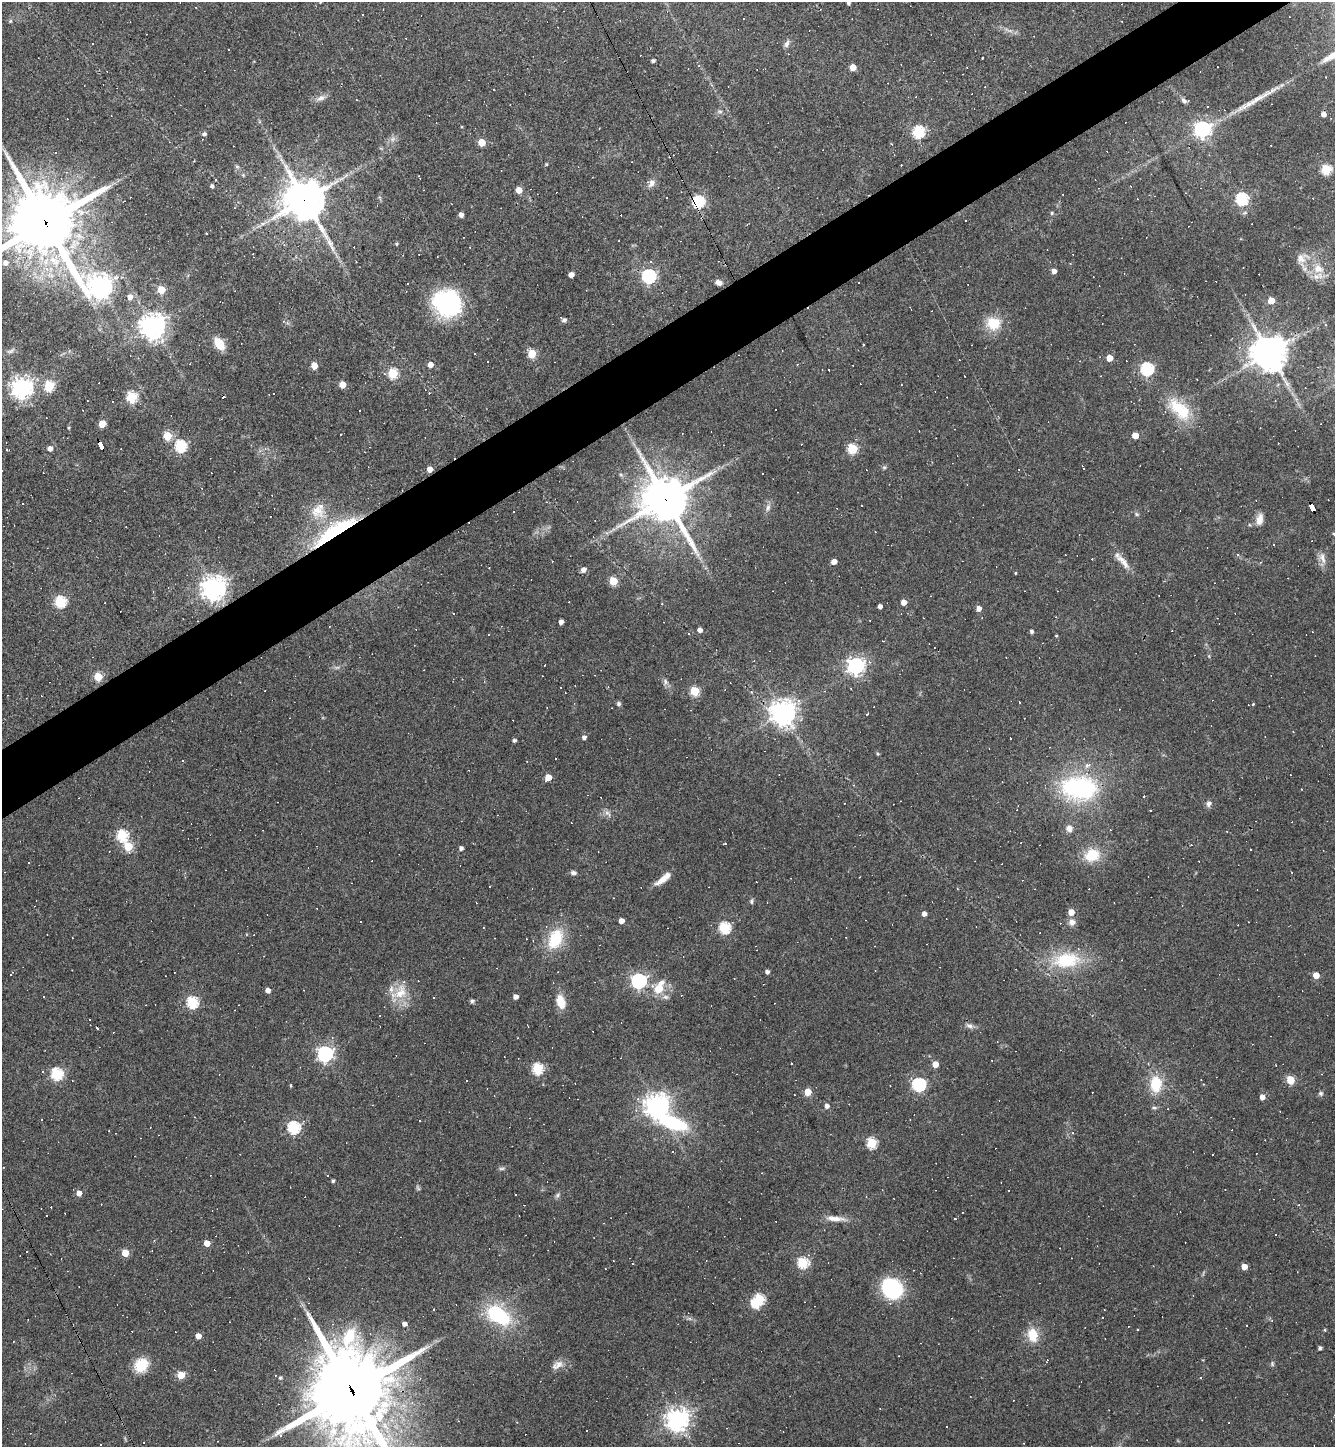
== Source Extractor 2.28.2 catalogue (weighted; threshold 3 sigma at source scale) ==
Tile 10 of 4 x 4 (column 2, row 3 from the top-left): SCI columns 1621-2953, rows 1446-2890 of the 5771 x 5780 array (HDU 1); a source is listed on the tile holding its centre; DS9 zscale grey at full resolution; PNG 1337 x 1449 px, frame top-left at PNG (2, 2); no overlay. Shown black and unused: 4% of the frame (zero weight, under 3 of 4 exposures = <1% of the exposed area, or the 3 px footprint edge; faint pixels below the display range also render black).
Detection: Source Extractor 2.28.2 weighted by HDU 2 'WHT'; one run over the whole footprint, this tile lists its part. Background 0.055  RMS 0.005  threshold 0.0227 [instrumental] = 3 sigma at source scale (4.5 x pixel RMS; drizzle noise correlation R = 1.50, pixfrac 1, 0.05/0.05 arcsec/px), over >= 5 px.
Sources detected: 388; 3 too faint to see at this stretch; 3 inside a brighter object's white glare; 146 cosmic-ray / hot-pixel residue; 1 long thin detection or spike segment (spike, bleed or trail) — not listed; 7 inside a brighter listed object's ellipse — not listed separately; the other 228 listed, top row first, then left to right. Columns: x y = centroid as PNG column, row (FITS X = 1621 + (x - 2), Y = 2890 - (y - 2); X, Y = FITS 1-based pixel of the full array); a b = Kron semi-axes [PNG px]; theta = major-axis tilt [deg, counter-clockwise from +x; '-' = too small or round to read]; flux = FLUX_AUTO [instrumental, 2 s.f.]
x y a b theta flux
320 2 4 3 - 0.5
848 3 4 3 - 1.1
363 14 3 2 - 0.36
10 21 5 4 - 0.66
787 44 11 6 67 1.9
653 61 4 3 - 1.2
853 67 5 5 - 6.3
712 85 5 4 - 0.62
320 98 15 7 27 2.9
1184 100 8 5 -55 1.4
720 111 8 5 -18 1.1
1323 114 4 4 - 2.9
260 122 6 4 -72 0.67
1202 129 7 6 - 180
918 132 6 6 - 56
204 134 4 4 - 1.5
481 142 5 5 - 12
194 161 3 2 - 0.37
546 164 4 4 - 0.49
901 165 3 2 - 0.47
237 166 6 4 -2 0.81
1326 169 5 5 - 38
216 179 3 3 - 2.8
652 183 11 8 62 2.7
212 186 4 4 - 1.1
519 190 5 5 - 6.6
1242 199 6 6 - 69
304 200 14 13 - 1400
698 202 6 6 - 64
1052 213 5 5 - 0.82
461 215 4 4 - 2.4
46 223 23 21 -64 4000
263 223 7 4 19 1.3
747 224 3 2 - 0.37
206 234 3 3 - 0.71
397 244 4 4 - 0.71
470 247 2 2 - 0.3
253 255 6 2 -84 0.57
1301 258 18 13 31 5.3
5 263 6 6 - 2.6
47 268 8 7 - 3.1
1318 269 15 12 -16 7.3
1054 271 4 4 - 2.9
571 275 4 4 - 3.8
649 276 6 6 - 110
718 282 7 5 -14 2.5
408 284 3 3 - 1.7
100 287 9 8 - 480
161 290 5 5 - 18
130 297 6 6 - 3.3
1271 301 5 4 - 11
447 303 30 24 -23 61
564 320 7 4 -36 1.3
283 321 4 3 - 0.58
993 323 14 12 -12 14
153 326 8 8 - 570
219 343 13 8 -55 9.6
863 345 3 2 - 1.1
11 351 14 5 27 1.7
1269 353 11 10 - 1100
532 354 5 5 - 21
1109 358 5 5 - 6.8
430 365 5 5 - 3.4
314 366 5 4 - 7.2
1147 369 6 6 - 77
393 373 5 5 - 33
384 374 5 4 - 0.77
964 376 2 2 - 0.44
342 385 5 4 - 8.5
49 386 5 5 - 41
22 388 7 7 - 340
132 397 5 5 - 43
775 409 3 2 - 0.4
1180 409 37 18 -42 21
102 424 5 5 - 12
69 428 4 3 - 0.5
341 434 2 2 - 0.31
167 436 5 5 - 20
1135 436 5 4 - 8.1
100 445 7 4 -64 65
180 446 6 5 - 58
50 449 5 5 - 2.6
265 449 6 4 40 0.87
852 449 5 5 - 34
7 450 4 2 - 0.5
884 467 6 5 - 0.83
1084 468 3 2 - 0.32
430 469 4 4 - 4.4
762 474 3 3 - 1.3
666 499 16 14 -55 2100
768 508 11 6 74 2.2
1313 508 8 4 -63 180
317 511 25 20 -59 12
1137 514 7 5 -22 0.91
1259 520 14 8 75 4.5
334 533 59 19 31 46
1334 534 4 4 - 0.6
1237 554 3 3 - 5.3
1322 558 17 8 -70 3.7
834 562 4 4 - 4.4
1123 562 29 7 -50 5.5
584 569 5 5 - 2.8
1015 573 4 3 - 0.45
613 581 5 5 - 22
214 588 8 7 - 510
153 592 3 2 - 0.45
60 602 6 5 - 55
904 602 4 4 - 4.9
880 606 4 4 - 2.2
979 609 5 5 - 2.9
453 613 3 3 - 0.78
1056 617 3 2 - 0.37
561 622 4 4 - 2.8
329 626 3 2 - 0.53
700 630 5 4 - 2.4
1031 631 4 4 - 1.3
688 634 3 2 - 0.66
1056 636 4 3 - 0.47
856 666 7 6 - 210
98 677 5 5 - 21
665 682 9 7 -75 1.7
851 688 3 2 - 0.41
695 691 5 5 - 31
825 691 4 3 - 0.34
751 692 4 4 - 0.55
799 701 8 6 -82 2
619 704 6 5 - 1.2
1253 704 3 3 - 1.2
783 712 8 8 - 510
867 714 3 3 - 0.38
584 737 4 4 - 1.7
514 740 4 3 - 1.2
878 754 5 4 - 0.59
555 758 3 2 - 0.88
548 777 6 4 51 8.4
1084 789 31 27 54 56
1209 803 8 6 64 1.9
607 813 11 6 -39 2.1
1069 828 8 7 - 3.1
122 835 6 6 - 53
725 843 3 3 - 2.6
128 846 5 5 - 26
461 848 4 4 - 1.7
1251 850 3 3 - 0.6
1092 855 17 14 19 14
29 862 3 2 - 0.5
573 873 7 5 -12 1.7
663 878 22 6 38 5.5
490 886 2 2 - 0.33
751 901 7 5 90 1
317 908 2 2 - 0.34
1071 912 5 5 - 5.4
924 914 4 4 - 2.7
621 921 4 4 - 4.5
1072 922 9 8 - 2.8
724 928 6 5 - 52
555 939 25 16 66 20
1066 960 35 19 5 30
767 972 4 4 - 1.8
11 975 3 2 - 0.52
1316 975 5 4 - 6.9
639 981 6 6 - 140
659 989 19 16 48 11
268 990 4 4 - 3.1
400 992 23 16 58 12
516 997 4 4 - 2.8
472 1001 6 5 - 1.1
192 1002 6 5 - 57
561 1002 16 9 -72 8
969 1025 11 7 -15 2.1
97 1029 3 3 - 1.5
325 1054 6 6 - 160
935 1064 4 4 - 6.7
538 1069 6 5 - 47
56 1074 6 5 - 64
1290 1080 5 5 - 20
919 1084 6 6 - 90
1156 1084 18 13 -90 15
291 1086 3 3 - 1.4
808 1092 5 5 - 9.7
1321 1093 7 6 - 1.1
1262 1097 5 5 - 3.1
373 1105 3 2 - 0.35
657 1105 8 7 - 510
827 1106 4 4 - 2.4
1154 1108 8 5 2 0.99
294 1127 6 6 - 73
1072 1133 4 3 - 0.97
872 1143 5 5 - 40
1213 1155 3 2 - 0.52
502 1168 9 4 0 0.95
762 1173 3 2 - 0.28
333 1181 4 4 - 1
418 1188 9 4 -55 0.81
79 1193 5 5 - 3.9
557 1195 8 5 38 1.1
963 1212 3 2 - 0.32
955 1218 3 3 - 0.69
835 1219 27 7 -6 5.2
207 1243 5 5 - 5.4
125 1253 5 5 - 13
803 1263 5 5 - 47
632 1264 3 2 - 0.31
1244 1267 4 4 - 6.3
892 1289 19 15 -47 49
759 1299 6 6 - 39
754 1304 11 7 -50 6.5
433 1309 3 3 - 3.3
499 1316 35 21 -33 36
689 1318 7 4 -19 1.1
404 1324 4 4 - 2.3
1325 1330 4 4 - 0.5
1033 1335 16 12 -78 10
198 1336 4 4 - 5.3
1320 1348 4 4 - 1.2
1047 1361 6 2 65 0.42
558 1364 12 11 - 3.8
1272 1364 7 5 -72 0.9
141 1365 10 9 - 20
181 1375 5 5 - 15
280 1378 5 4 - 0.84
1201 1378 3 3 - 0.57
352 1391 33 27 -73 5100
675 1392 4 3 - 0.5
880 1409 3 2 - 0.37
677 1420 7 7 - 430
947 1427 3 3 - 1.4
100 1444 2 2 - 0.42
Overlapping masked pixels (flux is a lower limit): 9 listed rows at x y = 304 200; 698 202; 46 223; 100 445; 430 469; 666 499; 1313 508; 334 533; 352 1391
Isophote crosses this tile's border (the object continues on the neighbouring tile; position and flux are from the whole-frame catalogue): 5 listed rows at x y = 320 2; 848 3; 46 223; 1334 534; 352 1391